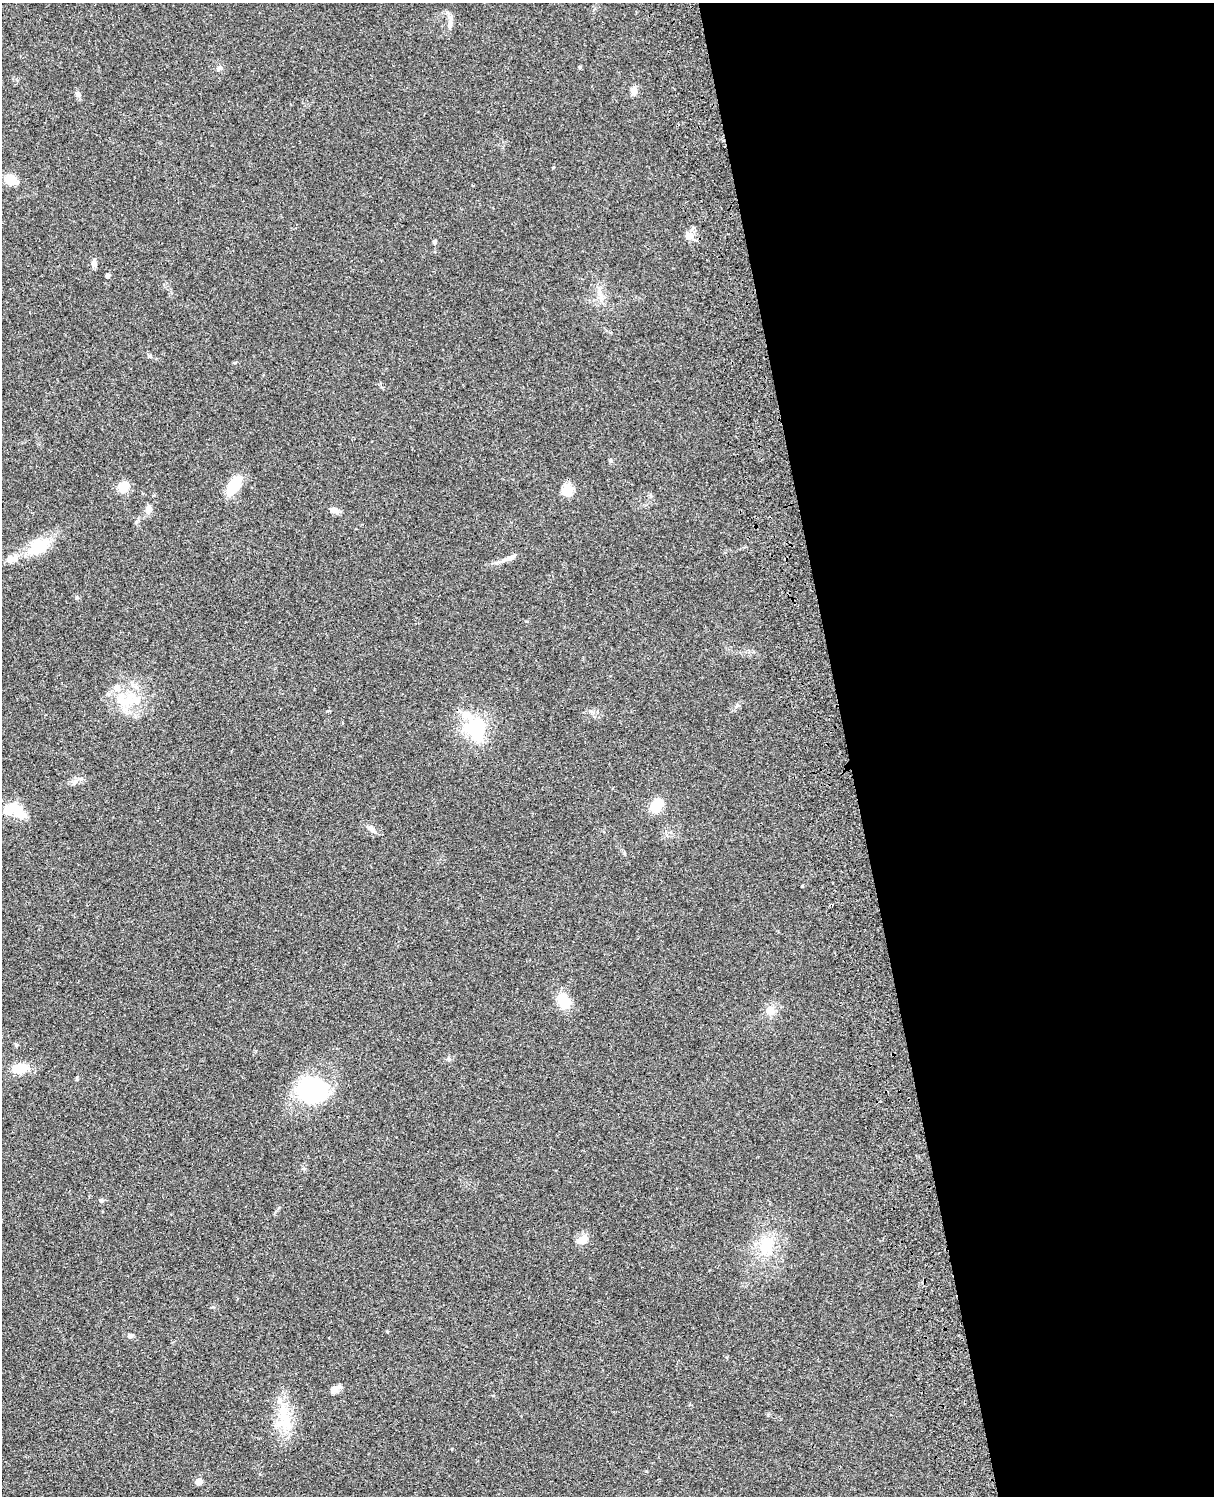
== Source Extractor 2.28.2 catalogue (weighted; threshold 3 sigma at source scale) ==
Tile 8 of 4 x 3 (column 4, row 2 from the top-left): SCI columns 3755-4966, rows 1773-3266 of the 5083 x 4923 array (HDU 1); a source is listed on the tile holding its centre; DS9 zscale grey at full resolution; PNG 1216 x 1498 px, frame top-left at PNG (2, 3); no overlay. Shown black and unused: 30% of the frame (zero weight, under 3 of 4 exposures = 6% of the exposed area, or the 3 px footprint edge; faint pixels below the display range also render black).
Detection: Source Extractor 2.28.2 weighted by HDU 2 'WHT'; one run over the whole footprint, this tile lists its part. Background 0.0952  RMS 0.0063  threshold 0.0283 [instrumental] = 3 sigma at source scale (4.5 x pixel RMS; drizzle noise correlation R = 1.50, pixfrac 1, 0.05/0.05 arcsec/px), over >= 5 px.
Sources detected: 44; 1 inside a brighter object's white glare — not listed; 4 inside a brighter listed object's ellipse — not listed separately; the other 39 listed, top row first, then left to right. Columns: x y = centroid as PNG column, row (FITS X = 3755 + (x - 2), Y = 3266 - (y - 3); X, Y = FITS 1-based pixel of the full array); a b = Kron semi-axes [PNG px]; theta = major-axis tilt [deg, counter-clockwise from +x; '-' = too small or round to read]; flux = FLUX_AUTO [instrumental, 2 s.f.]
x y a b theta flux
450 24 13 6 85 2.7
580 67 5 4 - 0.77
220 68 8 6 35 1.6
634 91 11 7 -89 3.4
78 94 7 5 -29 1.4
10 179 16 12 -41 7
689 236 12 10 -25 4.5
435 242 5 4 - 0.91
94 262 11 5 87 2.3
108 275 4 4 - 1.9
600 294 15 6 -78 4.1
150 356 6 5 - 0.92
234 486 20 10 57 20
124 487 13 11 45 8.3
567 490 6 6 - 35
149 509 12 7 75 3.1
334 510 12 7 -12 3.3
39 546 26 20 24 18
508 558 24 5 22 4
11 559 18 9 6 5.4
117 688 11 9 -46 4.2
130 698 31 12 64 14
476 729 28 24 -77 37
75 781 8 5 45 1.9
657 805 12 9 54 15
14 808 33 13 -41 13
372 829 12 6 -42 2.7
564 1000 17 11 -69 16
770 1011 11 10 - 5.7
449 1059 6 5 - 1.2
20 1069 19 10 15 11
312 1090 23 18 -15 88
101 1200 6 5 - 1
582 1240 16 10 22 5.1
767 1245 22 19 -64 19
130 1335 6 5 - 1.7
333 1389 11 6 33 2.7
285 1418 44 14 -74 20
199 1481 5 5 - 7.4
Unlisted compact peaks at least as high as the median listed source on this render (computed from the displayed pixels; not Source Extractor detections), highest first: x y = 802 886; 737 705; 77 597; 768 1415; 77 1079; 553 167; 646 1471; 213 1307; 235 363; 452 1449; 387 1332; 279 1208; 327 711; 624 853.